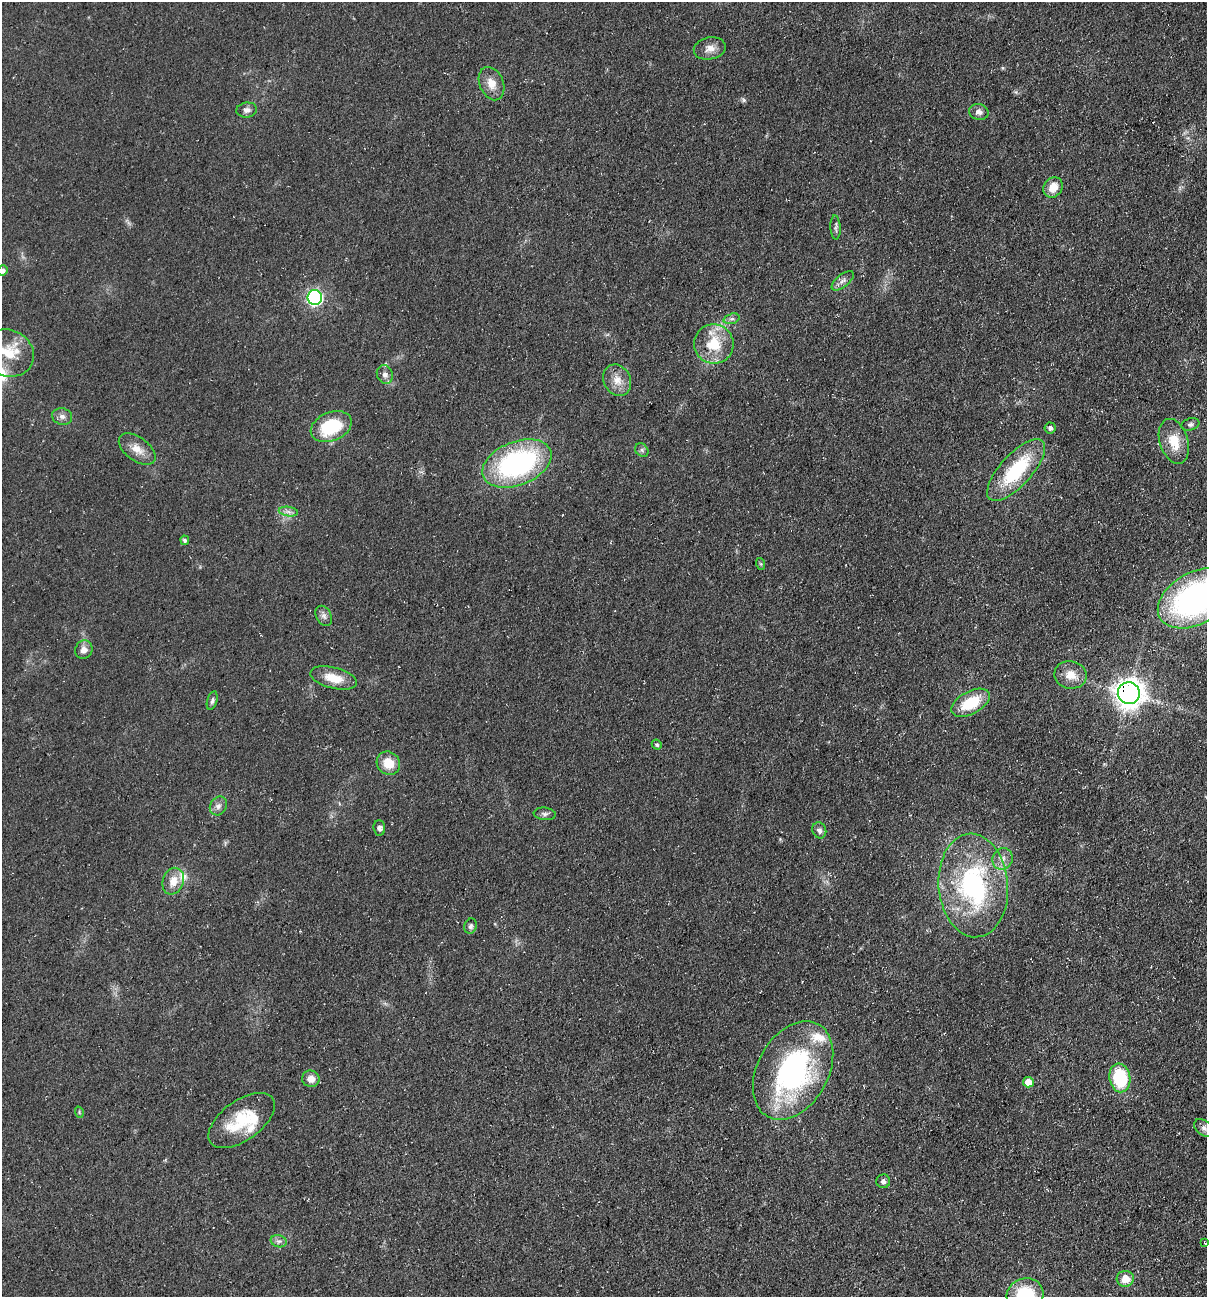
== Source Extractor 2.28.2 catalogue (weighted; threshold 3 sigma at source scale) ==
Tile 6 of 4 x 4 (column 2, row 2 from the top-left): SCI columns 1386-2590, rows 2592-3886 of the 5254 x 5198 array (HDU 1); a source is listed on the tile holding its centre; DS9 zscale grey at full resolution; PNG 1209 x 1299 px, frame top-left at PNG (2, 2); each listed source drawn as its Kron ellipse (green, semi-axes under 4 px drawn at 4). Shown black and unused: <1% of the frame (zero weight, under 3 of 5 exposures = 3% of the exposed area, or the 3 px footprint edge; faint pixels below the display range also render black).
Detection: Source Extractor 2.28.2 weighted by HDU 2 'WHT'; one run over the whole footprint, this tile lists its part. Background 0.0903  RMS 0.0087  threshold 0.039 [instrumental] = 3 sigma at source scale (4.5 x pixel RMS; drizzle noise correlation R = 1.50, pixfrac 1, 0.05/0.05 arcsec/px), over >= 5 px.
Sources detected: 60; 4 inside a brighter listed object's ellipse — not listed separately; the other 56 listed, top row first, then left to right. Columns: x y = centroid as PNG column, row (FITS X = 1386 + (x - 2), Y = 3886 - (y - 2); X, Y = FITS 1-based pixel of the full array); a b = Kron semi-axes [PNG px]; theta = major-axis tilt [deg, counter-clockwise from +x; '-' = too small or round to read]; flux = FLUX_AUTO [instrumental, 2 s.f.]
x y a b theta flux
710 48 16 11 11 7.5
492 84 17 12 -68 11
247 110 10 7 8 3.6
979 112 10 8 -13 4.5
1053 187 11 9 54 12
835 228 12 5 -86 2.5
2 271 5 5 - 3.4
843 281 13 6 39 4.1
315 297 7 7 - 220
732 319 8 5 18 2.4
714 344 20 19 - 29
8 353 27 23 -25 30
385 374 9 8 - 4.7
617 380 16 13 -62 11
62 417 10 8 -14 4
1190 424 9 6 16 2.4
331 427 21 14 22 48
1050 428 5 5 - 2.9
1174 441 23 14 -73 19
137 449 21 11 -37 11
642 450 7 6 - 2.1
517 463 36 21 22 160
1016 470 39 15 48 62
288 512 10 4 -9 3.2
185 540 5 4 - 2.2
761 564 6 4 -71 1.1
1196 598 41 26 28 250
324 616 11 7 -62 3.7
84 650 9 8 - 5.9
1071 675 16 13 -9 12
334 678 24 10 -14 17
1129 693 11 10 - 880
212 701 9 5 74 2.3
971 703 21 11 29 32
657 745 5 4 - 1.7
388 763 12 11 - 16
218 806 10 8 57 4.2
545 814 11 6 -5 2.7
379 828 8 6 -86 3.5
819 830 8 7 - 3.1
1002 859 11 10 - 6.4
173 881 13 10 70 11
973 885 52 34 -85 150
471 926 8 6 73 2.6
793 1070 53 35 61 180
1120 1078 14 10 -80 51
311 1079 9 8 - 7.3
1028 1082 5 5 - 14
79 1112 6 3 -73 1
242 1120 38 20 36 43
1204 1128 11 7 -37 4.1
883 1181 7 7 - 2.8
279 1241 8 6 -17 2.8
1205 1243 4 3 - 0.75
1125 1279 8 8 - 12
1025 1295 18 16 20 49
Overlapping masked pixels (flux is a lower limit): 1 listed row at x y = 1129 693
Isophote crosses this tile's border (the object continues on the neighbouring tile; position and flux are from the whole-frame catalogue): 5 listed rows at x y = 2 271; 8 353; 1196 598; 1204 1128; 1025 1295